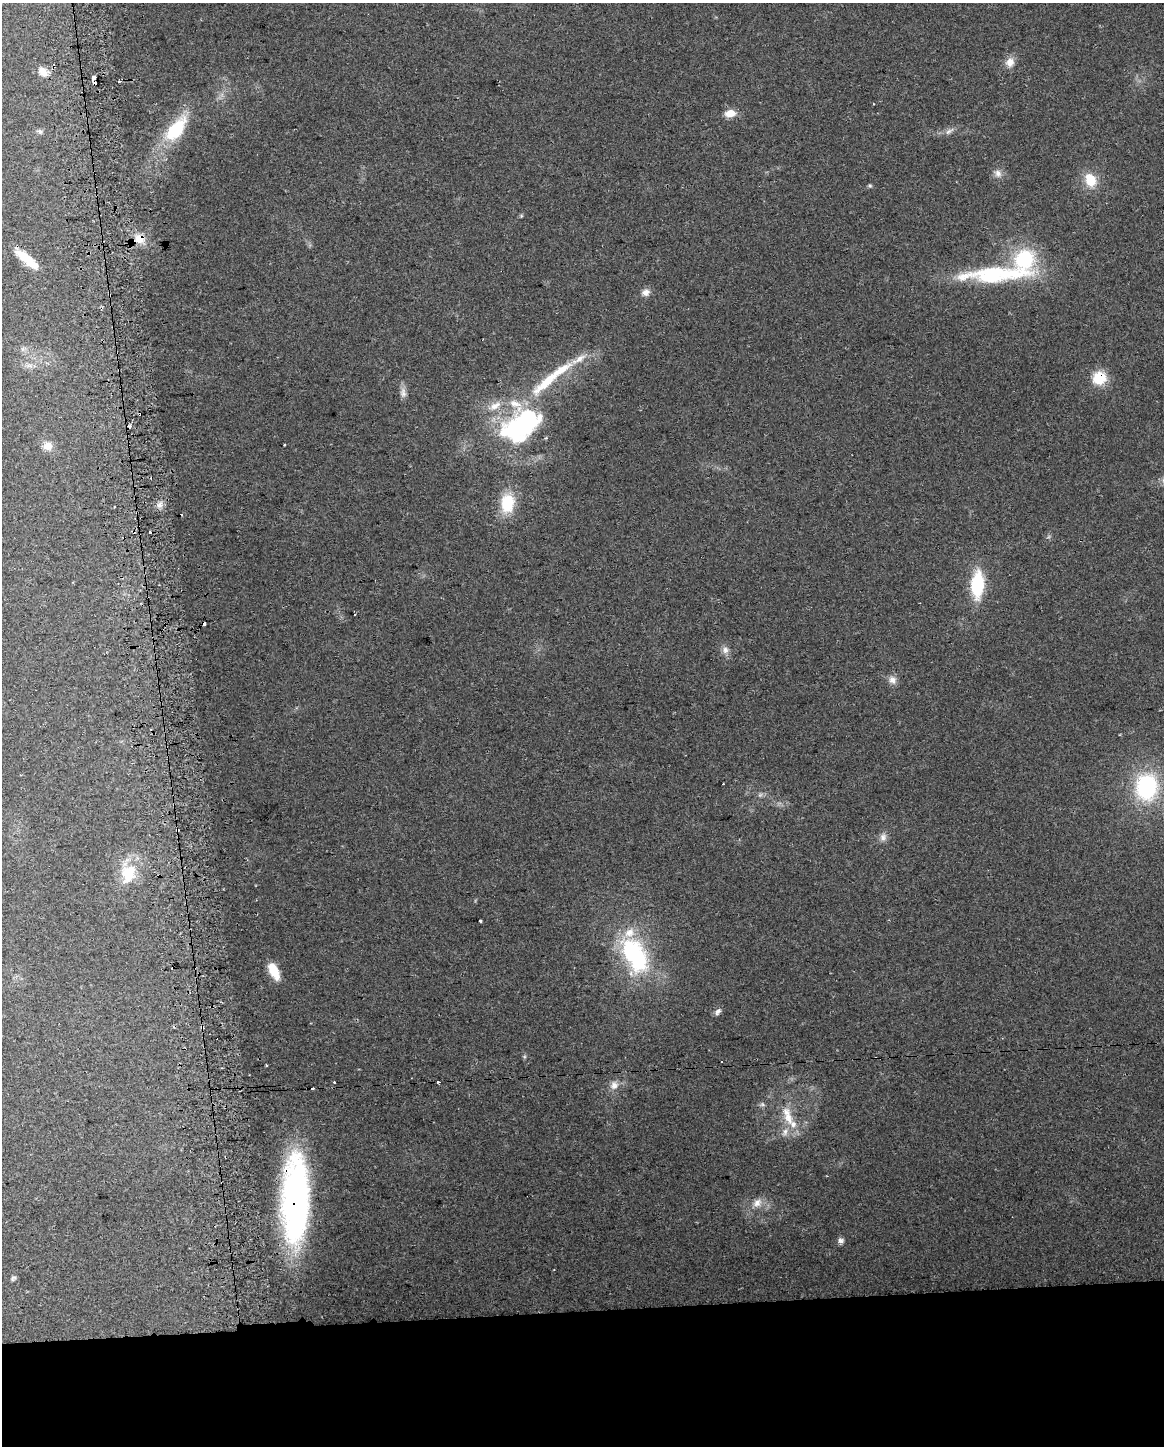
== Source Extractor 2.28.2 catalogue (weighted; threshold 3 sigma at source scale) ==
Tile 11 of 4 x 3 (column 3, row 3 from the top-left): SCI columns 2355-3516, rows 60-1503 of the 4710 x 4405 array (HDU 1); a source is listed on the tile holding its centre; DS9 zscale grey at full resolution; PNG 1166 x 1448 px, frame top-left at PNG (2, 3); no overlay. Shown black and unused: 10% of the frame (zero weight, under 2 of 3 exposures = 2% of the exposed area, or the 3 px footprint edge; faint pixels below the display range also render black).
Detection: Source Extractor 2.28.2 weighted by HDU 2 'WHT'; one run over the whole footprint, this tile lists its part. Background 0.192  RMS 0.013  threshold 0.0605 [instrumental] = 3 sigma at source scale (4.5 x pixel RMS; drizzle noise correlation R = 1.50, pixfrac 1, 0.0396/0.0396 arcsec/px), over >= 5 px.
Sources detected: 69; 12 cosmic-ray / hot-pixel residue — not listed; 9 inside a brighter listed object's ellipse — not listed separately; the other 48 listed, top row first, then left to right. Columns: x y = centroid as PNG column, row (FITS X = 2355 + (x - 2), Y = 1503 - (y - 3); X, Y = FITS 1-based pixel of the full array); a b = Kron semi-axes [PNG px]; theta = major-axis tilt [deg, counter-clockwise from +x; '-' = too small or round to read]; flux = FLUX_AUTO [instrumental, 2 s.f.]
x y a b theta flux
1010 62 12 11 - 11
43 72 14 9 -56 11
94 77 4 3 - 21
119 81 3 2 - 2.1
730 113 10 7 10 17
176 129 36 16 51 63
40 131 8 5 -44 3.1
949 131 14 6 30 5.9
998 173 10 9 - 7.1
1090 180 14 10 -67 31
870 186 5 5 - 1.9
139 239 13 11 -34 17
26 258 26 10 -33 30
997 274 95 18 3 140
646 292 10 8 22 7.6
23 349 7 4 90 2.8
1099 378 8 7 - 84
547 382 58 13 42 65
403 393 13 8 -88 6.9
495 406 20 9 28 15
524 423 46 27 27 190
284 445 3 2 - 1.8
48 446 11 10 - 12
507 503 20 14 84 51
159 505 7 4 18 4
114 506 3 3 - 3.3
977 584 24 11 87 80
725 650 10 9 - 6.8
892 680 11 9 -59 7.7
723 784 2 2 - 1.2
1147 787 28 23 83 130
760 795 6 5 - 2.7
883 837 11 9 89 6.5
128 874 26 19 72 42
480 921 3 3 - 4.6
635 955 54 28 -62 150
274 971 21 10 -63 22
718 1012 10 6 53 4.6
266 1065 4 2 - 1.1
438 1082 3 3 - 4.2
614 1085 12 11 - 9.2
312 1089 3 3 - 2.9
762 1104 6 6 - 2.8
787 1116 33 12 -72 30
295 1199 88 26 89 380
757 1203 14 10 40 11
841 1240 8 7 - 4.4
13 1278 8 5 45 2.6
Overlapping masked pixels (flux is a lower limit): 4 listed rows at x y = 94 77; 139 239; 1099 378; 295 1199